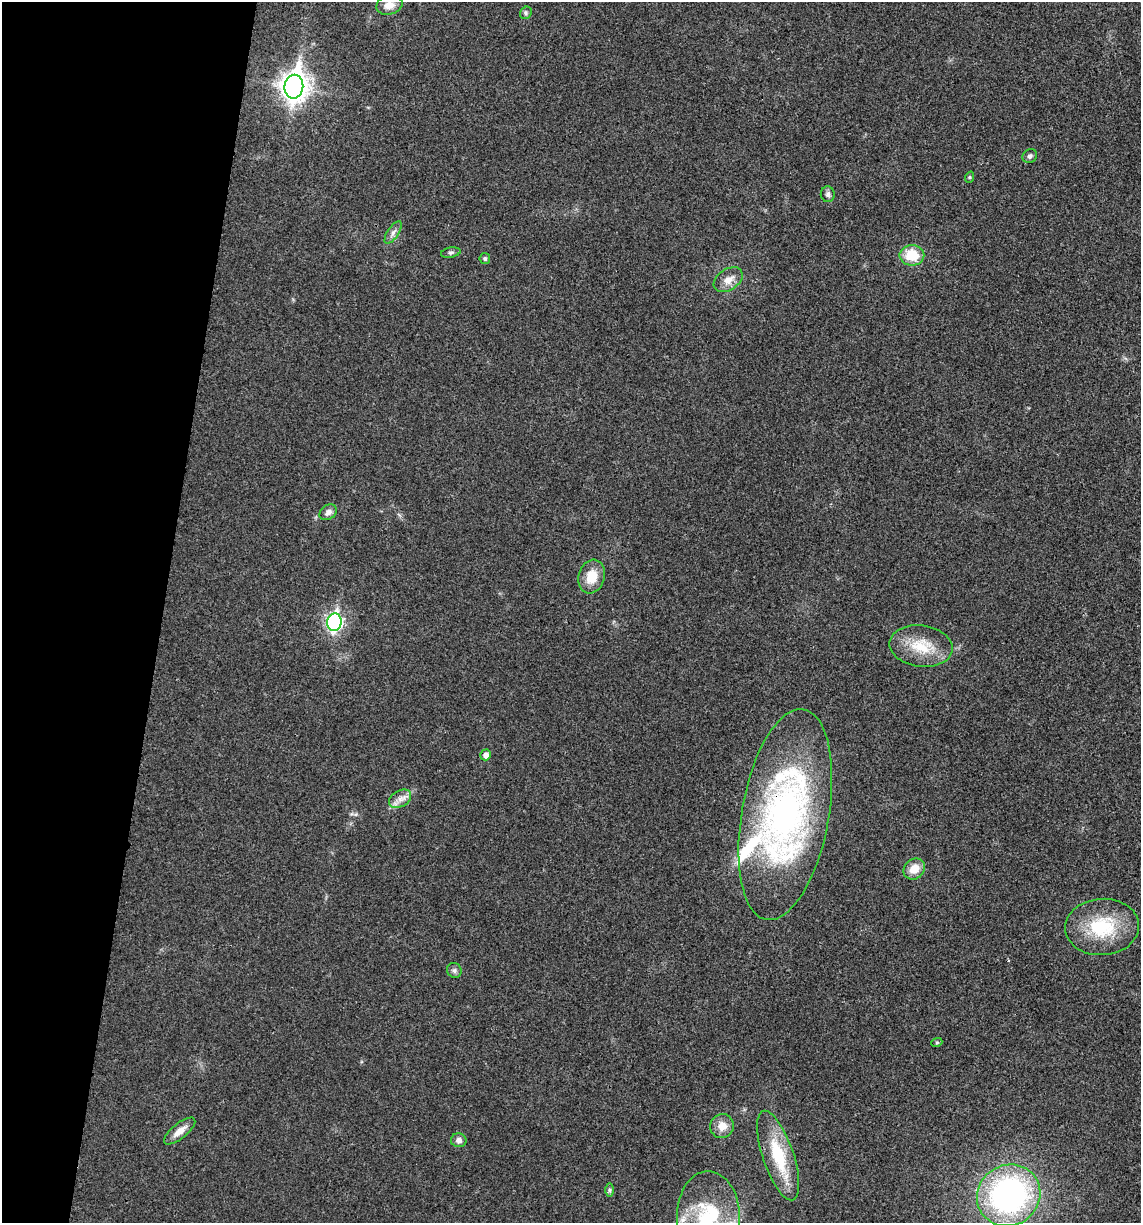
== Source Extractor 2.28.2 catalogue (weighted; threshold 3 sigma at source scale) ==
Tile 9 of 4 x 4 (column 1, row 3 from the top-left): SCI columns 120-1258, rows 1229-2449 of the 4914 x 4897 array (HDU 1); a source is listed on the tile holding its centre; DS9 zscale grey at full resolution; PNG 1143 x 1225 px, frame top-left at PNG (2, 2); each listed source drawn as its Kron ellipse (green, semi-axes under 4 px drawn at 4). Shown black and unused: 14% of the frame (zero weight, under 3 of 4 exposures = <1% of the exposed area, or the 3 px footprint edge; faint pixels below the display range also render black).
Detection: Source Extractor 2.28.2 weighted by HDU 2 'WHT'; one run over the whole footprint, this tile lists its part. Background 0.0202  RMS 0.0059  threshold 0.0265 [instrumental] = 3 sigma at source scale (4.5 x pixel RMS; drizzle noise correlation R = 1.50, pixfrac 1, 0.05/0.05 arcsec/px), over >= 5 px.
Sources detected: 31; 2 inside a brighter listed object's ellipse — not listed separately; the other 29 listed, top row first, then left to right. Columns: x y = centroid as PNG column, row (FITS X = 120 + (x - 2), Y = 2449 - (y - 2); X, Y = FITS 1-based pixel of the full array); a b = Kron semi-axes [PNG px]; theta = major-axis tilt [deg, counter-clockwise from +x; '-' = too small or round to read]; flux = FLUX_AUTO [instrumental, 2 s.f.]
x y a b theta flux
389 5 13 9 13 6.1
526 13 6 5 - 1.2
294 87 12 9 82 600
1030 156 7 6 - 1.6
970 177 6 4 71 0.7
828 194 8 7 - 1.8
393 232 13 5 56 2.6
451 253 10 5 10 1.4
912 255 12 10 0 16
485 259 5 5 - 1.1
728 280 16 10 35 5.8
328 512 9 7 34 2.6
592 576 17 13 73 11
334 622 8 7 - 150
921 646 32 20 -8 19
486 755 5 5 - 3
400 799 12 8 31 4.1
785 815 107 43 80 220
914 869 11 9 42 7.5
1102 927 37 28 4 35
454 970 8 7 - 1.7
937 1042 5 3 - 0.59
722 1126 12 12 - 6.2
180 1131 19 7 39 5.8
459 1140 8 7 - 2.7
778 1155 47 15 -71 30
609 1190 7 4 -90 1.1
1009 1195 32 30 33 150
708 1217 45 31 -89 43
Overlapping masked pixels (flux is a lower limit): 1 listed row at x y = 785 815
Isophote crosses this tile's border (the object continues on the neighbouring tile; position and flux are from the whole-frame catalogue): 2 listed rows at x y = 1009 1195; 708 1217